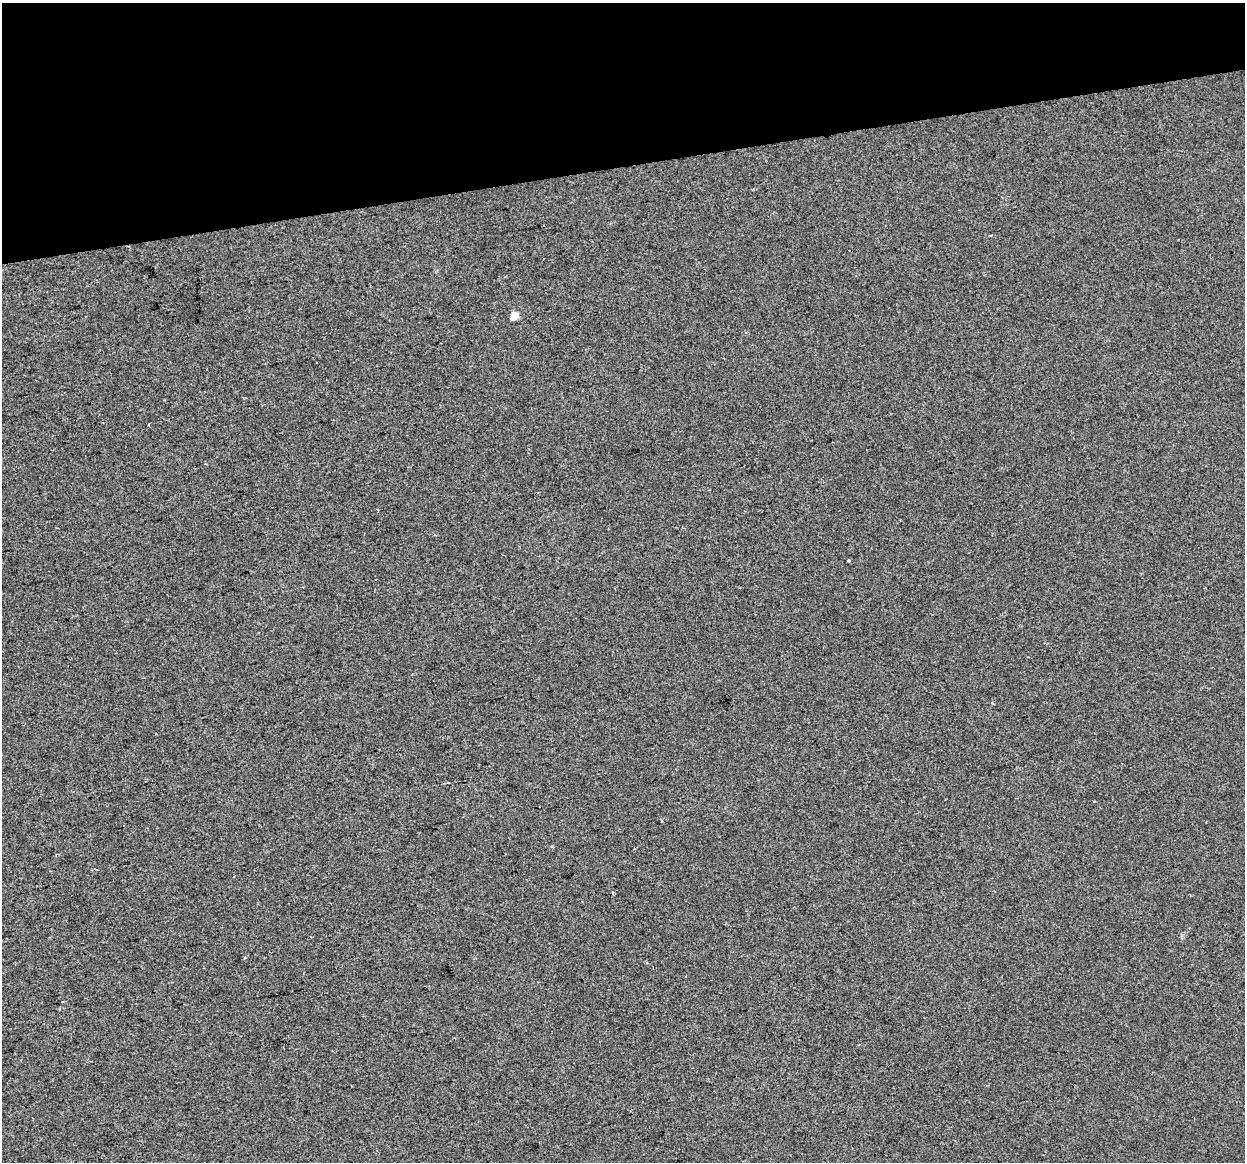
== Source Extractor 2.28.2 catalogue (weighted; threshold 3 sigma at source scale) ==
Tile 3 of 4 x 4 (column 3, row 1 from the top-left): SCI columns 2487-3729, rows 3562-4721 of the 4972 x 4754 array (HDU 1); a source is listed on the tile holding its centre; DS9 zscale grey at full resolution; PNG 1247 x 1164 px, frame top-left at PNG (2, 3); no overlay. Shown black and unused: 14% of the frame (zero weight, under 2 of 3 exposures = <1% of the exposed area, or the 3 px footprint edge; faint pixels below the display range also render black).
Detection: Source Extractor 2.28.2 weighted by HDU 2 'WHT'; one run over the whole footprint, this tile lists its part. Background 1.36e-04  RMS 0.0057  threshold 0.0254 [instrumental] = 3 sigma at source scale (4.5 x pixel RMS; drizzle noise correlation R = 1.50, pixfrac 1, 0.0396/0.0396 arcsec/px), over >= 5 px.
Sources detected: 4; all 4 listed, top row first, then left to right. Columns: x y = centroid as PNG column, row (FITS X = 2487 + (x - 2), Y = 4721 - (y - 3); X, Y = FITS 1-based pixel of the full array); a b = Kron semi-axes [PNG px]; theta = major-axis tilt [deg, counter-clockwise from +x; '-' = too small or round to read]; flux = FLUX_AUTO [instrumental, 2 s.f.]
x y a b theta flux
514 316 5 5 - 15
149 425 3 2 - 1.1
848 560 3 2 - 0.74
613 893 3 3 - 0.76